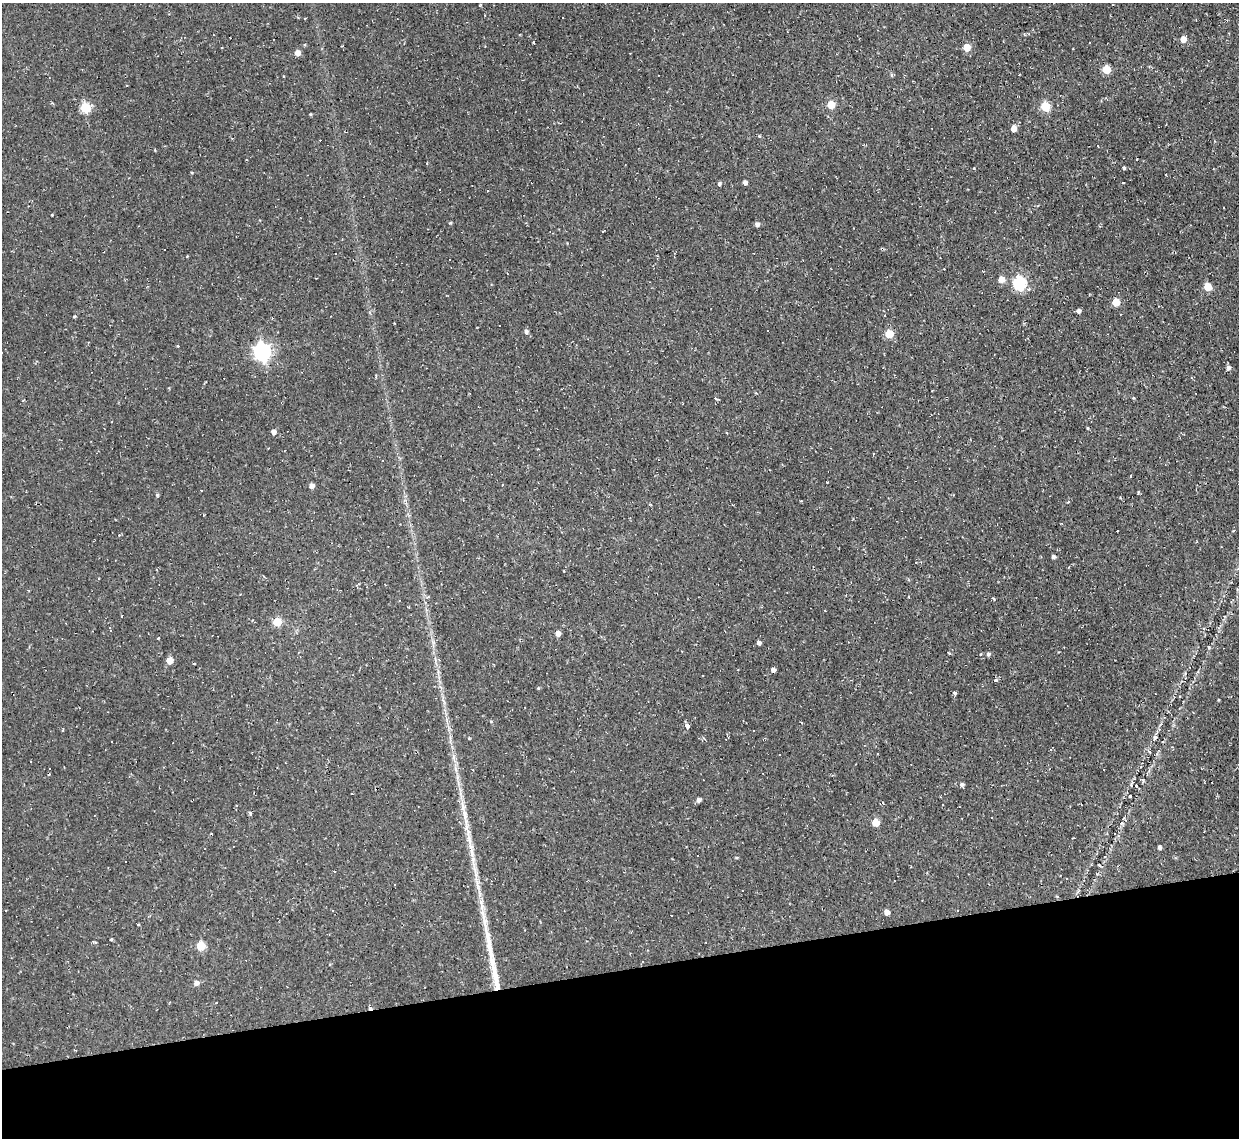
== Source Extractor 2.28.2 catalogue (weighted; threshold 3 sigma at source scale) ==
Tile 14 of 4 x 4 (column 2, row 4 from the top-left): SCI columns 1238-2474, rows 132-1267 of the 4948 x 4925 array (HDU 1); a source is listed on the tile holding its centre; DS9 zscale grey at full resolution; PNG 1241 x 1140 px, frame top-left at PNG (2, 3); no overlay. Shown black and unused: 15% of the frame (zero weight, under 2 of 3 exposures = <1% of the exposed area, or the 3 px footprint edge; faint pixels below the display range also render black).
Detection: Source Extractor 2.28.2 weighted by HDU 2 'WHT'; one run over the whole footprint, this tile lists its part. Background 0.146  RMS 0.0073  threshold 0.0329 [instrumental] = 3 sigma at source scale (4.5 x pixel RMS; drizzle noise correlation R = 1.50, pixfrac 1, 0.05/0.05 arcsec/px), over >= 5 px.
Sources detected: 120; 50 cosmic-ray / hot-pixel residue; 1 long thin detection or spike segment (spike, bleed or trail) — not listed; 1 inside a brighter listed object's ellipse — not listed separately; the other 68 listed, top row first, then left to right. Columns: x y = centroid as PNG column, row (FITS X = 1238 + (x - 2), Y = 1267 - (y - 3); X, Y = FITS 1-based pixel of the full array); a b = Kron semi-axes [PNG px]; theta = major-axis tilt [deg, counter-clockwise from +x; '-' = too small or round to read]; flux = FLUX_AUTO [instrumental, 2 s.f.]
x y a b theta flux
1183 39 5 5 - 6
1089 43 2 2 - 0.7
967 47 5 5 - 12
297 53 5 5 - 4.5
1106 69 5 5 - 20
891 74 5 5 - 1.2
831 104 5 5 - 15
1045 106 6 5 - 28
85 108 6 5 - 34
310 114 4 3 - 0.64
1013 128 5 5 - 4.9
1098 146 3 3 - 1.3
1124 168 3 3 - 9.7
745 182 4 4 - 2.4
719 184 4 4 - 1.4
52 215 2 2 - 0.52
757 224 4 4 - 2.4
603 231 4 2 - 0.65
1001 279 6 5 - 6.4
1019 283 6 6 - 89
1208 287 5 5 - 17
1116 302 5 5 - 14
1078 311 4 4 - 2.1
768 330 3 3 - 2.3
526 331 5 4 - 2
889 334 5 5 - 19
177 346 3 3 - 0.74
262 352 7 7 - 250
1228 367 6 5 - 1.8
715 398 3 3 - 20
1133 398 4 3 - 0.98
1087 428 3 3 - 0.7
273 432 5 4 - 3.3
383 460 3 2 - 0.5
311 485 5 4 - 3.6
1068 502 4 3 - 0.72
1053 557 4 4 - 2.2
399 600 3 2 - 0.49
277 622 5 5 - 19
110 631 3 3 - 5.6
558 633 5 5 - 3.3
158 638 3 2 - 0.48
759 643 4 4 - 1.9
1208 647 5 3 - 0.76
988 654 5 4 - 1.6
169 660 5 5 - 10
773 670 4 4 - 2.9
996 680 5 3 - 1.6
538 688 4 3 - 0.67
954 693 3 3 - 2
687 726 5 4 - 4.7
754 730 3 3 - 2.4
962 784 5 5 - 1.5
1136 786 5 4 - 1.2
1130 796 3 3 - 2.2
699 800 5 4 - 2.4
883 803 4 2 - 0.62
463 806 14 6 -77 4.8
876 822 5 4 - 16
469 838 25 6 -79 9.3
1159 847 4 4 - 1.4
736 857 3 3 - 1.3
1099 865 4 2 - 0.83
394 885 3 2 - 0.49
887 912 4 4 - 4.4
201 946 5 5 - 22
196 983 5 5 - 2.8
216 1003 3 3 - 1.5
Unlisted compact peaks at least as high as the median listed source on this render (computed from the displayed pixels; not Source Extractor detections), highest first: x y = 450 223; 157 495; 250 813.